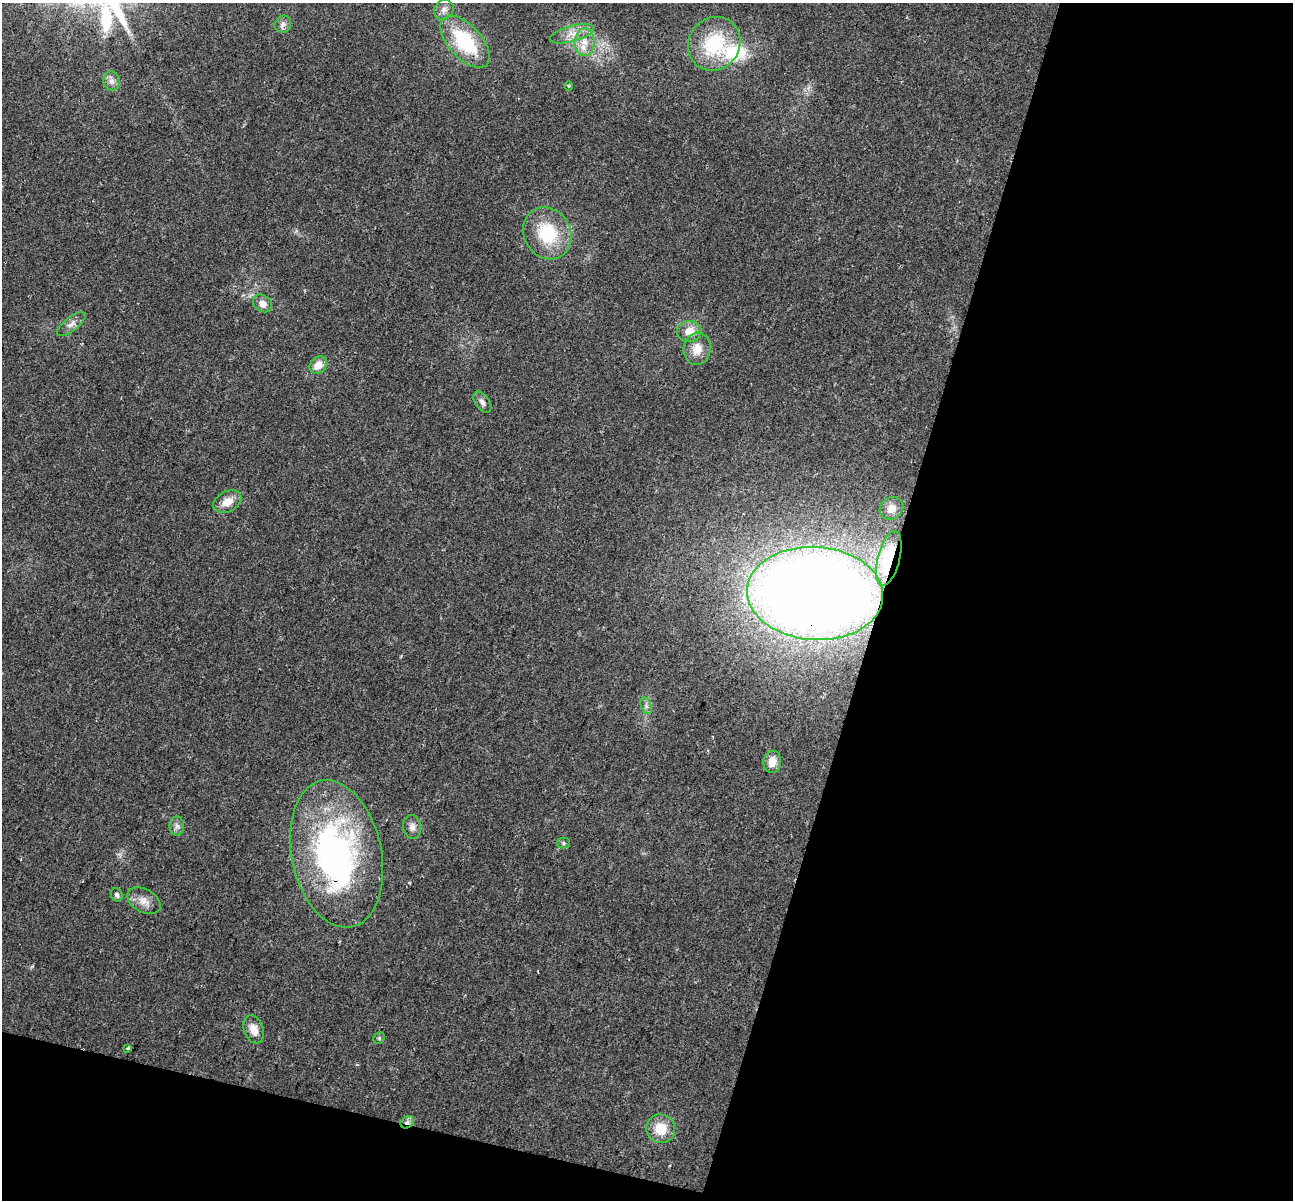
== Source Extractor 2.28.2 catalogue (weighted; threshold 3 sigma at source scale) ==
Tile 4 of 2 x 2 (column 2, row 2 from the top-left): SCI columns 1291-2581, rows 126-1323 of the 2581 x 2663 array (HDU 1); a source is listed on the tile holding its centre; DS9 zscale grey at full resolution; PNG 1295 x 1202 px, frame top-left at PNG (2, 3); each listed source drawn as its Kron ellipse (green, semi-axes under 4 px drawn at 4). Shown black and unused: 36% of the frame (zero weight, under 2 of 3 exposures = <1% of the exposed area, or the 3 px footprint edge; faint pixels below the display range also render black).
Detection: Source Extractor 2.28.2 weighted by HDU 2 'WHT'; one run over the whole footprint, this tile lists its part. Background 0.0466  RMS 0.0064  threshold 0.0288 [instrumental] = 3 sigma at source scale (4.5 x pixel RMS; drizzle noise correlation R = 1.50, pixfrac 1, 0.0396/0.0396 arcsec/px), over >= 5 px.
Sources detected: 34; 1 inside a brighter object's white glare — neither listed nor drawn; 1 inside a brighter listed object's ellipse — not listed separately; the other 32 listed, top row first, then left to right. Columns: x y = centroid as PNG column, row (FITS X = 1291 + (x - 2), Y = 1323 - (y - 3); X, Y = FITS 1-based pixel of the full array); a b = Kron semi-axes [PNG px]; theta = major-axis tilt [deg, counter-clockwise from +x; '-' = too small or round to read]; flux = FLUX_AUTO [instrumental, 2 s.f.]
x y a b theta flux
444 10 10 9 - 3.6
283 24 9 8 - 2.8
572 34 22 8 16 8
465 42 32 16 -48 45
585 42 14 10 88 8
714 44 28 25 54 40
111 81 9 8 - 3.2
568 86 5 3 - 0.61
547 233 27 23 -59 34
263 303 10 8 -38 4.5
71 324 17 6 39 3.9
689 331 12 10 1 9.1
697 349 16 13 84 8.8
318 365 9 7 43 7.6
482 402 12 7 -55 2.8
227 502 15 10 28 7.7
891 508 12 10 32 4.7
889 558 28 11 76 38
815 593 68 46 -3 1200
646 706 9 5 -71 2
772 762 11 9 84 7.2
177 826 9 7 89 2.5
412 827 12 9 -80 3.5
564 843 6 5 - 1.2
336 854 75 45 -78 170
117 895 7 5 -64 1.4
144 901 18 11 -30 6.6
254 1029 14 9 -70 7.4
379 1038 6 5 - 1.1
128 1048 3 3 - 0.81
407 1122 7 5 43 2.2
661 1129 14 14 - 13
Overlapping masked pixels (flux is a lower limit): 4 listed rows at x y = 889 558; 815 593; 336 854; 407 1122